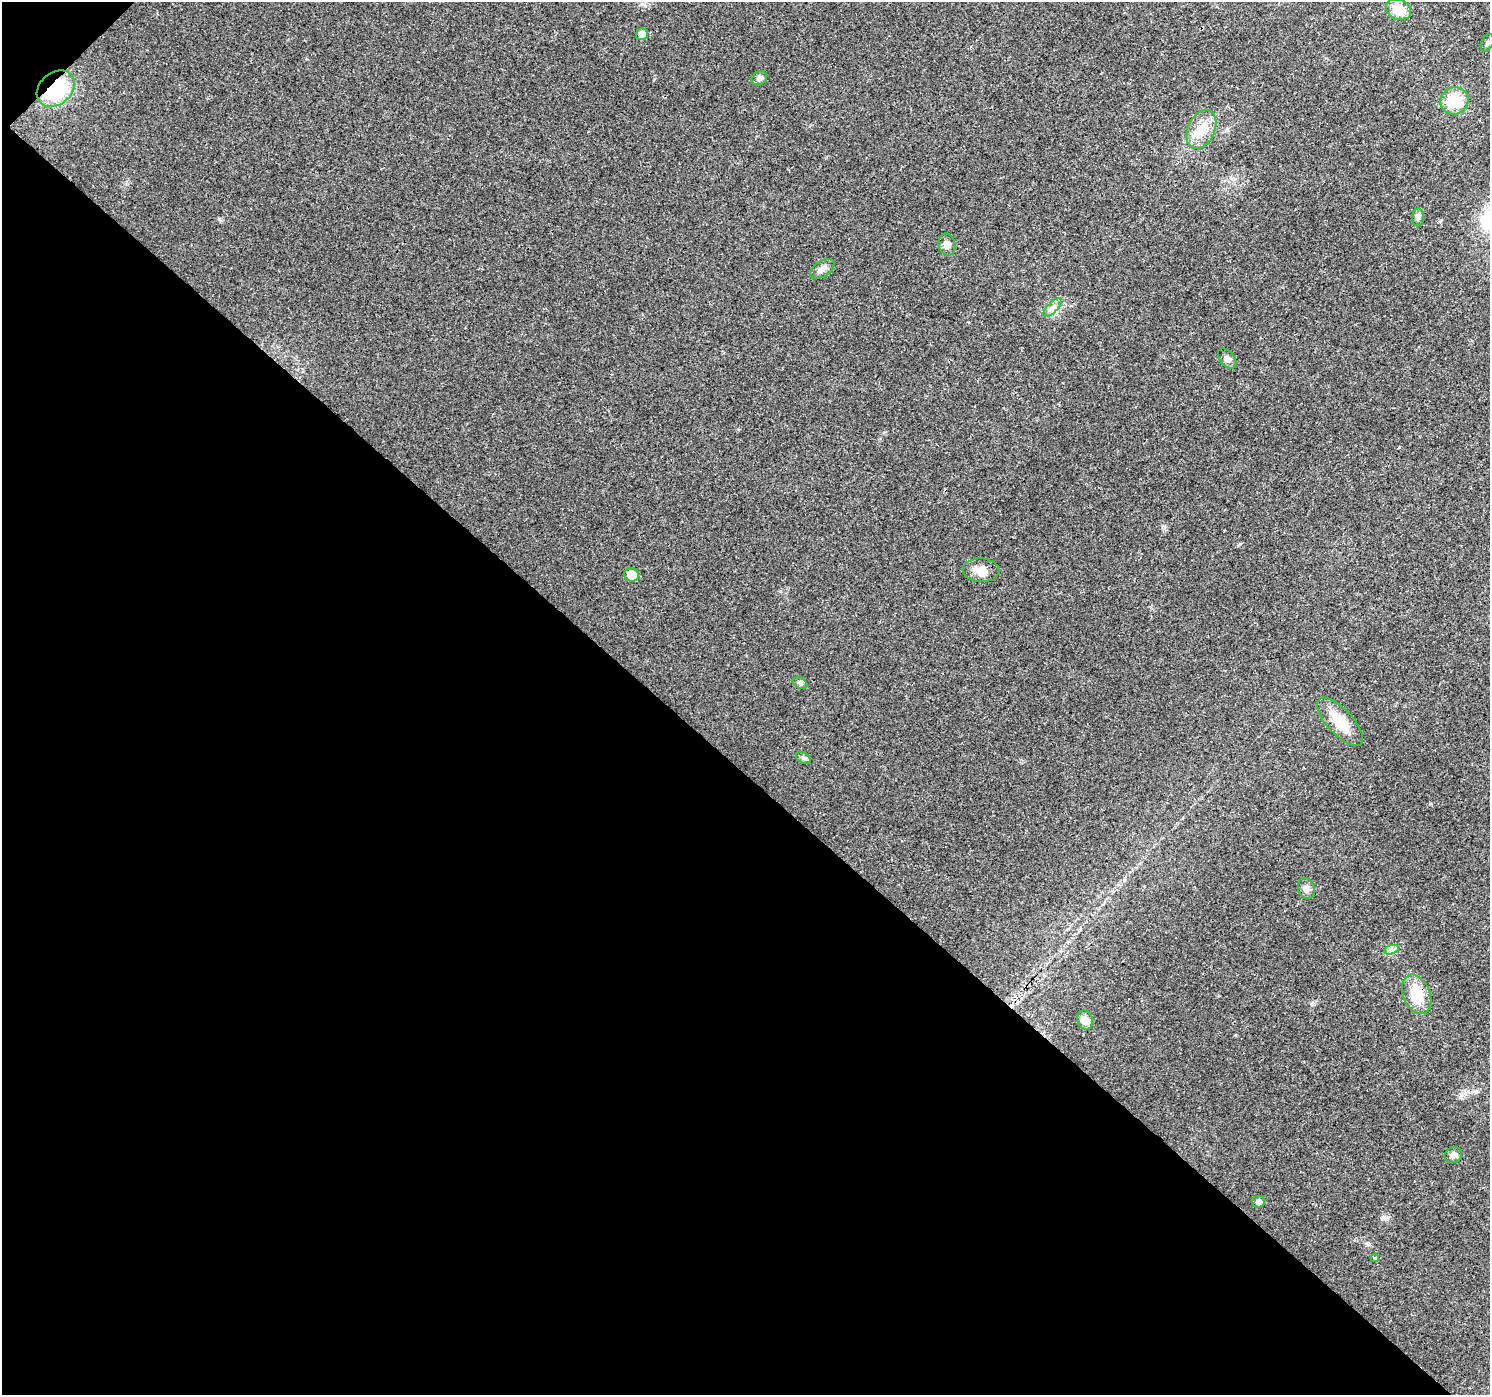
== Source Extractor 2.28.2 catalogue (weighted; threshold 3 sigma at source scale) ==
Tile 9 of 4 x 4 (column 1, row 3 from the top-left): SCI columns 79-1566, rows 1690-3082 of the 6101 x 6099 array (HDU 1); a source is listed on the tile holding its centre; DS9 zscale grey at full resolution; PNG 1492 x 1397 px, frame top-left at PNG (2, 2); each listed source drawn as its Kron ellipse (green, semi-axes under 4 px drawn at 4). Shown black and unused: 45% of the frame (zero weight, under 3 of 4 exposures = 7% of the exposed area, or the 3 px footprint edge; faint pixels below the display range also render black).
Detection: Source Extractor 2.28.2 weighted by HDU 2 'WHT'; one run over the whole footprint, this tile lists its part. Background 0.0206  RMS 0.0036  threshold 0.0164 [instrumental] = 3 sigma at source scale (4.5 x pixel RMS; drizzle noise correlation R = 1.50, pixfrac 1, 0.0396/0.0396 arcsec/px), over >= 5 px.
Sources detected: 24; all 24 listed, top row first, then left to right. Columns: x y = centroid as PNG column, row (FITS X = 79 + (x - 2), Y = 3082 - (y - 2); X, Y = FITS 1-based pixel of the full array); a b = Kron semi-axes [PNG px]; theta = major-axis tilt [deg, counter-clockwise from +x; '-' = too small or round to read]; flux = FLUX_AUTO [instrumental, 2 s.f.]
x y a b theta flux
1398 10 13 10 -24 6.5
642 34 6 6 - 3.5
1487 43 9 6 63 0.95
759 78 8 6 31 1.5
56 89 21 16 41 26
1454 101 14 13 - 11
1201 129 20 13 65 6.5
1418 217 9 6 87 1
947 245 11 8 -76 1.9
822 269 13 7 33 1.9
1053 307 12 5 46 1.6
1227 359 11 7 -50 1.5
981 570 18 12 -3 4.3
631 575 7 7 - 5.3
800 683 8 5 -31 0.81
1340 722 31 12 -47 9.2
804 758 8 5 -26 0.78
1307 889 10 8 -71 1.7
1391 950 7 4 18 0.96
1417 994 20 13 -67 9
1085 1020 9 8 - 3.1
1453 1155 9 7 23 1.9
1259 1202 6 6 - 1.5
1375 1258 4 3 - 2.1
Overlapping masked pixels (flux is a lower limit): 2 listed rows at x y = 56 89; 1417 994
Unlisted compact peaks at least as high as the median listed source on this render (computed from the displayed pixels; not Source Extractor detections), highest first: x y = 219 219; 1240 544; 1312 1003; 1384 1217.